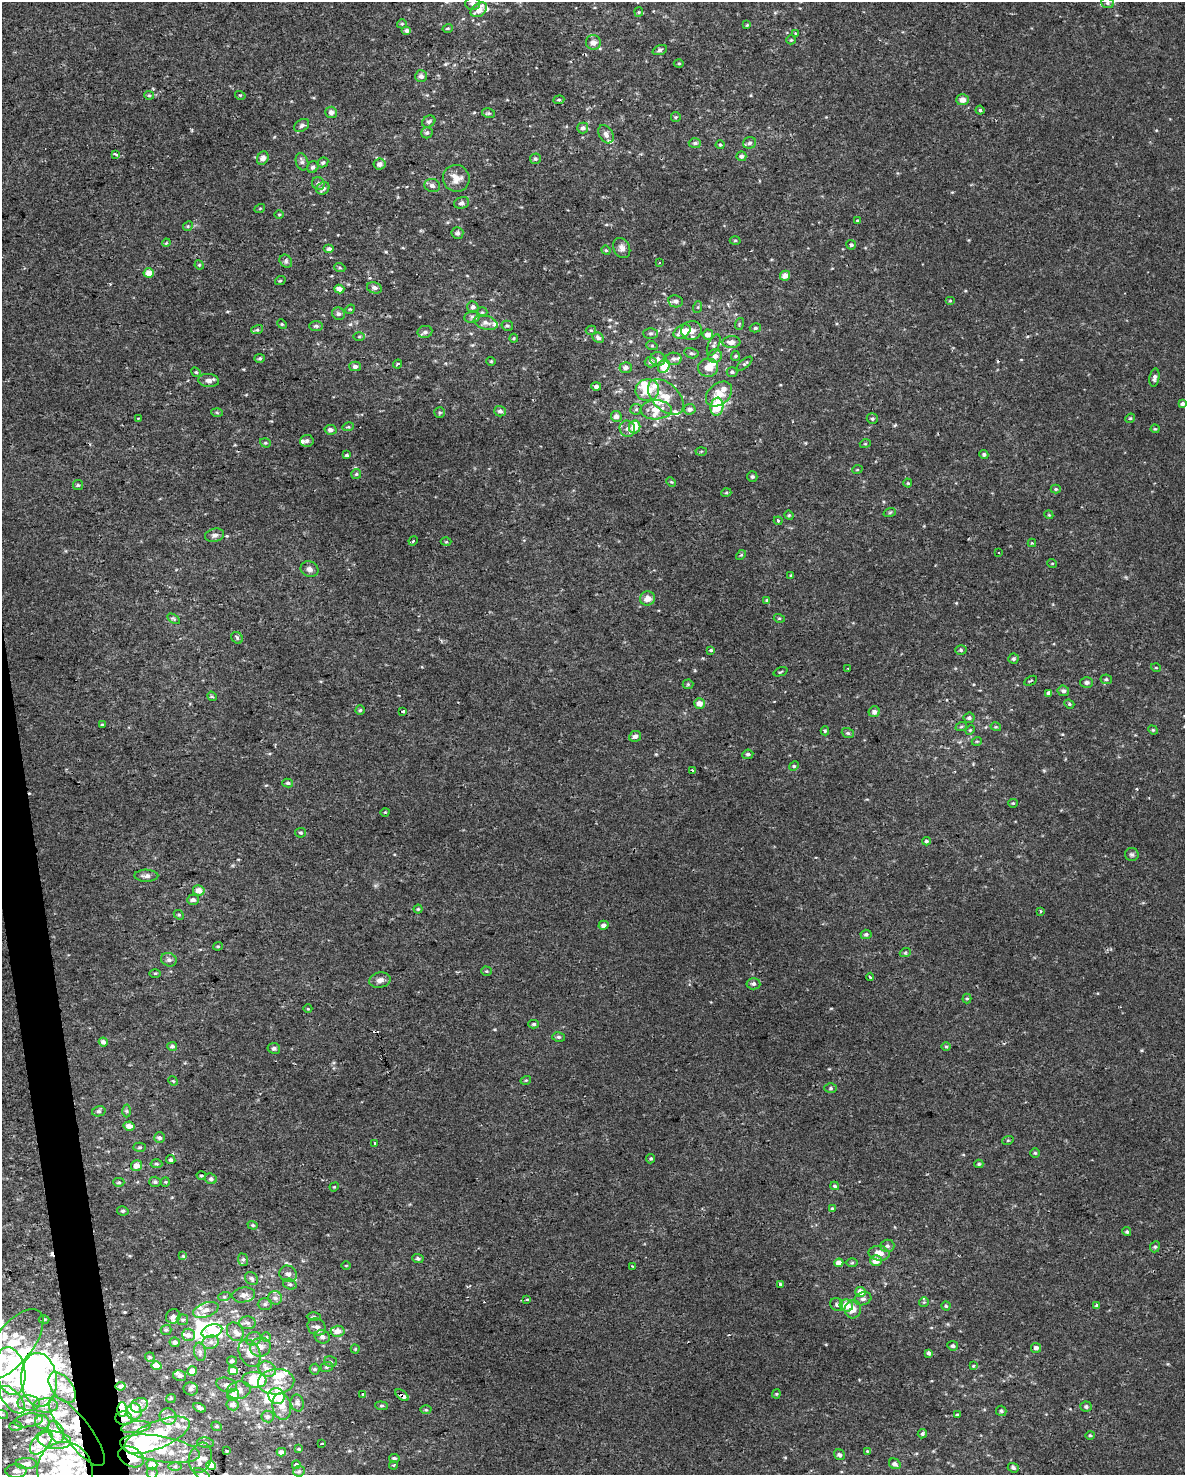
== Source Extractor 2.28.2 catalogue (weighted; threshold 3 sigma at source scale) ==
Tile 7 of 4 x 3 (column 3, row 2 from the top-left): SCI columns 2368-3550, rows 1535-3007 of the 4734 x 4497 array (HDU 1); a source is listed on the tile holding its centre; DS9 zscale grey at full resolution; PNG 1187 x 1477 px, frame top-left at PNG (2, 2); each listed source drawn as its Kron ellipse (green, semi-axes under 4 px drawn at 4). Shown black and unused: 2% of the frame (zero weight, under 2 of 3 exposures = <1% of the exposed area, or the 3 px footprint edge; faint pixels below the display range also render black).
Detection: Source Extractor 2.28.2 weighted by HDU 2 'WHT'; one run over the whole footprint, this tile lists its part. Background 0.00219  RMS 0.0032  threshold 0.0143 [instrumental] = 3 sigma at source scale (4.5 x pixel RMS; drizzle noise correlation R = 1.50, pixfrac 1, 0.0396/0.0396 arcsec/px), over >= 5 px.
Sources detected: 477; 17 inside a brighter object's white glare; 5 cosmic-ray / hot-pixel residue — neither listed nor drawn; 72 inside a brighter listed object's ellipse — not listed separately; the other 383 listed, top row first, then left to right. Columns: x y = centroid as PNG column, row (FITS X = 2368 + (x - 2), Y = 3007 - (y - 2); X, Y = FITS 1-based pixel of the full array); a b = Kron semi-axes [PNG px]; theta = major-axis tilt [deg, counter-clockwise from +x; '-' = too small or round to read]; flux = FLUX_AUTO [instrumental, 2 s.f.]
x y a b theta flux
472 3 7 6 - 0.99
1107 3 6 5 - 0.59
479 10 9 6 36 3.1
639 12 5 4 - 0.35
402 24 5 4 - 0.39
747 25 4 4 - 0.33
448 28 5 3 - 0.34
407 30 5 4 - 0.83
795 33 3 3 - 0.38
791 40 4 4 - 0.34
593 43 7 7 - 1.6
660 50 7 4 21 0.66
679 64 5 3 - 0.32
421 76 6 5 - 1.2
149 95 5 4 - 0.44
240 95 5 3 - 0.3
559 100 5 4 - 0.47
962 100 6 5 - 1.8
980 110 4 4 - 0.43
331 112 6 5 - 1.5
488 113 6 4 -10 0.53
676 117 5 4 - 0.42
429 122 7 5 34 0.75
302 125 8 5 35 0.83
583 128 5 5 - 1
427 133 5 5 - 0.64
606 134 10 6 -59 1.4
695 143 6 5 - 0.73
750 143 6 5 - 0.79
720 145 4 4 - 0.37
115 154 4 3 - 0.54
741 156 5 5 - 0.97
263 158 7 5 65 1.6
535 159 5 5 - 0.63
302 162 9 6 -71 1
323 162 5 4 - 0.64
380 164 6 5 - 1.5
313 167 6 5 - 0.79
456 178 13 13 - 3.6
318 183 7 6 - 0.8
432 186 8 6 -16 1.1
323 188 7 6 - 1.2
462 203 8 5 16 1
260 208 5 3 - 0.3
279 214 5 3 - 0.31
857 221 3 3 - 0.55
188 226 5 4 - 0.43
457 233 6 6 - 0.87
735 240 5 3 - 0.36
166 243 4 3 - 0.29
851 245 5 5 - 0.71
622 248 10 8 -62 1.6
329 249 5 4 - 0.95
606 250 5 4 - 0.37
286 261 7 5 -48 0.73
660 262 3 3 - 0.53
199 265 5 4 - 0.36
340 268 5 3 - 0.4
149 273 5 5 - 2.9
785 276 5 5 - 2.1
280 281 5 3 - 0.29
374 288 7 5 -14 1.1
339 289 5 4 - 2.1
676 301 7 6 - 1.2
950 301 5 3 - 0.27
473 307 6 5 - 0.94
698 307 6 4 71 0.35
350 309 5 4 - 0.38
482 312 5 5 - 0.43
338 314 6 6 - 0.93
472 317 8 6 11 0.87
486 323 12 7 -17 1.7
282 324 5 4 - 0.37
739 324 6 3 73 0.35
316 326 7 5 0 0.65
507 326 6 5 - 0.56
755 328 5 4 - 0.54
257 330 6 4 17 0.42
591 330 5 4 - 0.42
691 330 10 9 - 2.2
682 331 9 6 30 2.8
425 332 7 6 - 1
650 333 7 5 0 0.63
708 335 5 5 - 2.1
359 337 5 4 - 0.4
514 338 4 4 - 0.33
598 338 6 5 - 0.95
731 342 9 6 2 2.1
714 345 11 5 66 0.9
652 346 6 3 -19 0.33
691 353 7 5 -14 0.6
715 356 7 6 - 1.7
735 356 5 4 - 0.42
260 358 5 4 - 0.52
658 359 7 7 - 1.3
674 359 8 6 -2 1.1
491 361 4 4 - 0.34
651 362 6 5 - 0.96
398 364 5 3 - 0.53
745 364 9 4 41 0.6
355 366 6 5 - 0.98
664 366 7 5 61 5
626 367 6 5 - 1.1
708 368 10 9 - 3.9
196 372 5 4 - 0.43
732 372 5 4 - 0.61
1154 378 9 5 80 0.96
209 380 10 6 -4 1.4
596 386 5 4 - 1.2
647 390 12 11 - 6.2
719 394 15 10 41 4.8
666 397 21 13 -45 5.7
1182 404 4 4 - 0.86
717 407 9 6 82 9.7
636 409 5 5 - 0.51
690 409 6 5 - 1.4
656 410 15 9 1 3.4
500 411 5 5 - 1.1
217 412 6 4 -3 0.42
440 413 5 5 - 0.49
616 416 5 5 - 1.8
1130 418 5 4 - 0.38
138 419 3 2 - 0.53
872 419 5 5 - 0.64
348 427 6 3 17 0.38
635 427 6 5 - 5
627 429 8 7 - 1.4
1155 429 4 4 - 0.3
330 430 6 4 -11 0.93
307 441 7 6 - 0.95
265 443 5 4 - 0.43
865 444 5 3 - 0.31
701 451 5 3 - 0.33
984 454 4 4 - 0.59
347 455 3 3 - 0.92
857 470 5 3 - 0.29
356 474 5 5 - 0.47
752 477 5 5 - 0.62
671 482 5 3 - 0.3
908 483 4 4 - 0.36
78 485 5 5 - 0.48
1056 489 5 4 - 0.45
726 493 5 3 - 0.33
890 512 6 4 19 0.42
789 515 5 4 - 0.37
1049 515 4 3 - 0.27
778 521 4 4 - 0.33
215 535 10 6 16 1.1
413 541 5 4 - 0.4
446 542 5 3 - 0.35
1032 543 4 4 - 0.27
999 553 2 2 - 0.24
741 555 6 3 44 0.37
1052 563 5 3 - 0.27
309 569 9 7 -21 1.4
791 575 4 4 - 0.3
647 598 7 7 - 2.5
767 600 4 4 - 0.42
779 618 5 3 - 0.33
174 619 7 4 -31 0.52
237 638 6 5 - 0.57
711 650 4 3 - 0.37
961 650 5 5 - 0.54
1013 659 5 5 - 0.58
848 668 3 2 - 0.22
1156 668 5 3 - 0.27
781 672 7 2 21 0.28
1106 679 6 5 - 0.59
1030 681 7 2 29 0.3
1087 682 6 5 - 0.78
688 684 5 5 - 0.44
1063 691 6 5 - 0.83
1049 693 4 4 - 0.91
212 696 5 4 - 0.48
699 703 5 5 - 2.3
1069 704 5 4 - 0.43
360 710 5 4 - 0.47
403 711 3 3 - 0.95
874 712 5 5 - 1.1
969 718 5 5 - 0.64
102 724 4 2 - 0.21
961 727 6 3 19 0.4
996 727 5 3 - 0.32
970 730 5 4 - 0.35
1153 730 5 4 - 0.35
825 731 4 4 - 0.5
848 733 6 4 -20 0.47
635 736 6 5 - 1.1
977 741 5 3 - 0.3
748 754 5 4 - 0.73
794 766 5 4 - 0.41
692 770 3 3 - 0.84
288 783 5 4 - 0.51
1013 803 5 4 - 0.38
385 812 4 3 - 0.26
301 833 5 5 - 0.5
926 841 4 3 - 0.58
1132 855 7 6 - 0.7
146 876 12 6 0 1.2
199 890 6 5 - 2.6
193 900 6 5 - 1.1
418 909 4 4 - 0.37
1040 911 3 2 - 0.37
179 915 6 4 -42 0.52
603 925 5 4 - 1.1
866 934 5 4 - 0.68
218 946 5 4 - 0.38
905 953 5 3 - 0.37
169 960 8 6 -24 0.97
487 971 5 4 - 0.39
155 973 5 3 - 0.36
870 977 4 2 - 0.29
380 980 11 7 10 1.4
753 984 7 5 -4 0.98
967 998 5 4 - 0.41
308 1009 4 3 - 0.25
534 1024 5 4 - 0.58
559 1037 6 5 - 0.59
103 1042 4 4 - 1.6
172 1046 5 4 - 0.77
946 1047 5 3 - 0.31
274 1048 6 5 - 1
526 1080 5 3 - 0.31
173 1081 5 4 - 0.34
831 1088 6 5 - 0.52
99 1111 7 5 13 0.7
127 1111 6 4 -89 0.46
129 1126 5 4 - 2.1
160 1138 5 5 - 0.92
1008 1140 6 3 19 0.39
375 1143 3 3 - 1.6
140 1147 6 4 2 0.43
1035 1153 4 4 - 0.4
651 1159 5 4 - 0.46
171 1160 4 4 - 0.54
156 1164 6 4 -4 0.5
979 1164 4 4 - 0.45
137 1165 5 5 - 2.3
201 1176 5 4 - 0.48
211 1179 6 5 - 0.76
119 1182 6 4 0 0.51
155 1182 6 5 - 0.65
165 1182 5 4 - 0.4
835 1186 4 3 - 0.49
334 1187 5 4 - 0.29
832 1209 3 3 - 0.84
123 1211 6 4 -11 0.54
253 1225 5 4 - 0.45
1127 1232 4 4 - 0.48
887 1246 7 6 - 0.86
1155 1247 6 4 66 0.54
879 1253 10 7 -7 2.7
183 1256 4 4 - 0.33
418 1258 5 4 - 0.71
243 1260 6 5 - 0.59
876 1261 6 5 - 2.8
839 1263 4 4 - 2.7
852 1263 6 4 1 0.4
346 1265 5 3 - 0.23
633 1266 4 3 - 0.32
288 1274 9 8 - 1.4
252 1278 7 5 -45 0.83
290 1284 7 5 -20 0.74
780 1284 3 2 - 0.52
860 1292 5 5 - 2.8
244 1295 11 7 9 1.5
224 1297 6 4 18 0.48
275 1298 7 6 - 1.1
527 1299 3 3 - 0.48
863 1299 8 6 18 0.9
924 1302 5 5 - 0.41
265 1304 7 6 - 0.78
837 1305 7 6 - 0.79
846 1305 7 6 - 4.1
1097 1305 4 3 - 0.78
946 1306 4 4 - 0.42
853 1309 9 8 - 2.5
206 1310 13 7 19 2.3
173 1316 7 7 - 1.2
314 1317 7 3 0 0.5
44 1319 5 3 - 0.35
183 1320 5 5 - 0.7
248 1323 8 6 -1 1.1
317 1327 9 8 - 1.5
166 1330 5 5 - 0.55
212 1331 10 6 18 10
338 1331 7 5 4 2
235 1332 10 7 -59 1.7
188 1335 6 6 - 1.8
266 1337 5 4 - 0.4
322 1337 8 6 -23 1.4
253 1339 8 6 26 1.1
175 1342 5 5 - 1.2
211 1342 8 6 13 1.5
13 1344 42 19 51 16
953 1346 5 4 - 0.69
260 1347 10 9 - 2.5
1036 1348 5 5 - 1.2
355 1349 4 4 - 0.35
200 1352 9 6 -80 1
250 1353 14 10 -63 3.3
929 1353 4 3 - 0.9
150 1357 5 4 - 0.4
232 1361 5 4 - 0.83
330 1362 6 5 - 0.6
157 1366 5 4 - 4.6
973 1366 4 3 - 0.25
327 1367 6 5 - 0.55
267 1369 9 7 -26 2.3
315 1369 5 5 - 0.43
10 1371 24 14 -79 22
192 1371 5 4 - 2.9
233 1371 5 4 - 4.4
180 1375 7 5 -11 0.97
39 1380 27 18 -86 56
254 1380 12 8 -5 12
276 1382 18 12 5 4.7
227 1385 10 7 -19 1.4
121 1386 5 4 - 0.69
62 1387 18 10 -52 5.6
191 1389 7 6 - 0.92
239 1390 12 8 9 2.1
776 1394 4 4 - 0.34
233 1395 6 6 - 2.2
363 1395 3 3 - 1.1
402 1395 8 4 -37 1.9
276 1396 8 7 - 8.5
171 1398 5 4 - 0.34
12 1400 17 8 -49 5.1
29 1403 11 7 -2 2.3
297 1403 8 6 -76 0.9
45 1405 12 7 1 2.4
139 1405 9 7 29 1.4
233 1405 6 5 - 1.7
282 1406 13 9 -81 3.2
382 1406 6 4 -5 0.51
1086 1407 5 5 - 0.69
200 1408 6 4 -28 0.8
122 1410 7 5 -88 2.6
426 1410 5 3 - 0.38
1001 1411 5 5 - 0.63
134 1412 8 7 - 4.8
2 1414 6 3 -18 0.39
957 1414 3 3 - 0.36
168 1416 8 8 - 1.5
267 1416 6 6 - 0.94
124 1418 8 7 - 1.8
28 1420 14 6 8 2.1
42 1422 7 6 - 2.4
16 1426 6 4 -3 0.63
217 1426 5 4 - 0.47
136 1427 15 6 9 1.5
77 1431 42 13 -53 11
56 1432 11 7 -68 3.5
922 1434 5 4 - 0.56
157 1435 35 13 23 19
1090 1435 4 4 - 0.36
54 1440 17 9 -6 4
41 1442 15 8 50 4.8
205 1443 8 5 -8 0.8
322 1444 3 2 - 0.6
160 1449 40 12 -9 13
299 1449 4 4 - 0.3
227 1451 3 3 - 0.49
867 1451 4 3 - 0.25
281 1452 4 4 - 1.1
839 1455 6 5 - 0.81
131 1457 13 9 -29 8.6
200 1458 15 11 72 3.1
394 1458 5 4 - 0.66
26 1464 10 5 -1 1.6
152 1464 5 5 - 3
895 1464 6 5 - 1.1
211 1465 5 4 - 6.7
296 1465 4 4 - 0.58
394 1465 4 3 - 0.37
175 1466 6 4 0 0.62
1013 1468 5 4 - 0.82
16 1471 10 6 0 1.6
65 1471 29 27 -71 27
299 1471 6 5 - 0.56
152 1473 5 5 - 0.52
202 1474 9 5 -32 0.68
Overlapping masked pixels (flux is a lower limit): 6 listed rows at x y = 402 1395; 122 1410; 124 1418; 77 1431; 157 1435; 131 1457
Isophote crosses this tile's border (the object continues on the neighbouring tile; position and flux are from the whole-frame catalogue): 4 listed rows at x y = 13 1344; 2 1414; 65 1471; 202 1474
Unlisted compact peaks at least as high as the median listed source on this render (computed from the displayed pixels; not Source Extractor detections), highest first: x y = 350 324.